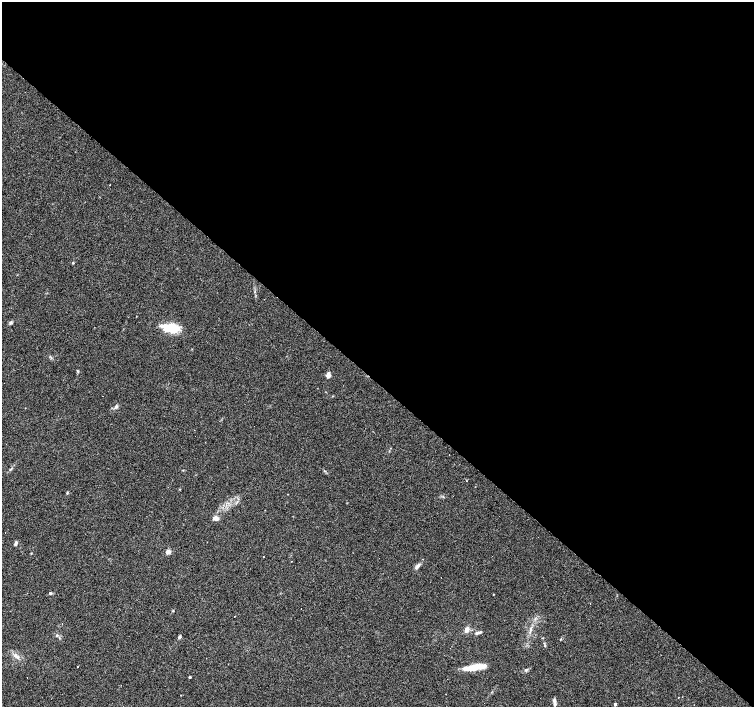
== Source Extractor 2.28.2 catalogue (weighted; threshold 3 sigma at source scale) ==
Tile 3 of 4 x 4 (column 3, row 1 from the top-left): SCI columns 3010-4512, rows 4454-5862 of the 6016 x 6022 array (HDU 1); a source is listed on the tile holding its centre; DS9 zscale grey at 2 x 2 block average (1 PNG px = mean of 2 x 2 image px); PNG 756 x 709 px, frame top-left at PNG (2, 2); no overlay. Shown black and unused: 54% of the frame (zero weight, under 3 of 4 exposures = <1% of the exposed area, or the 3 px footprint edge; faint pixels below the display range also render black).
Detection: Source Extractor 2.28.2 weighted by HDU 2 'WHT'; one run over the whole footprint, this tile lists its part. Background 0.038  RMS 0.0036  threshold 0.0164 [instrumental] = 3 sigma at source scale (4.5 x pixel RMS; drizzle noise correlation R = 1.50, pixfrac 1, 0.0396/0.0396 arcsec/px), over >= 5 px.
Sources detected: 48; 12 cosmic-ray / hot-pixel residue — not listed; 1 inside a brighter listed object's ellipse — not listed separately; the other 35 listed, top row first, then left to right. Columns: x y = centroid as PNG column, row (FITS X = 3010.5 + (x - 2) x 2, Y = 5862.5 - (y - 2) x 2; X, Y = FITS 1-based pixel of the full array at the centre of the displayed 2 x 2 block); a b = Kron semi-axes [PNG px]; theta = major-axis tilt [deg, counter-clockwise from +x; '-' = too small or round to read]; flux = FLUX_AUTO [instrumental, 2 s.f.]
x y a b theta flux
110 185 2 2 - 2.5
73 263 3 2 - 0.79
10 322 4 3 - 1.2
171 328 18 9 -8 20
328 375 3 3 - 8.8
116 406 5 4 - 1.7
25 408 2 2 - 1.6
254 426 2 2 - 0.38
195 436 2 2 - 0.36
449 454 2 2 - 1.2
67 492 3 2 - 0.61
216 518 6 4 -12 3.7
16 543 5 3 - 2
168 552 3 3 - 11
31 553 3 2 - 0.42
263 557 2 2 - 4.3
417 566 9 4 44 2.5
50 593 4 3 - 1
493 594 2 2 - 0.48
301 609 2 2 - 0.28
530 629 4 2 - 0.95
467 630 7 4 56 3.8
479 632 5 3 - 1.6
57 636 3 2 - 0.7
179 637 3 3 - 2.1
543 638 3 2 - 0.42
561 639 3 2 - 0.63
16 656 9 4 -26 3.2
77 667 2 2 - 6.9
474 667 24 5 9 19
190 677 2 2 - 1.6
678 697 2 2 - 1.7
682 697 2 2 - 0.32
554 702 9 3 -84 2.4
615 704 3 3 - 0.98
Diffuse or blended objects may show on this block-average render without a row.